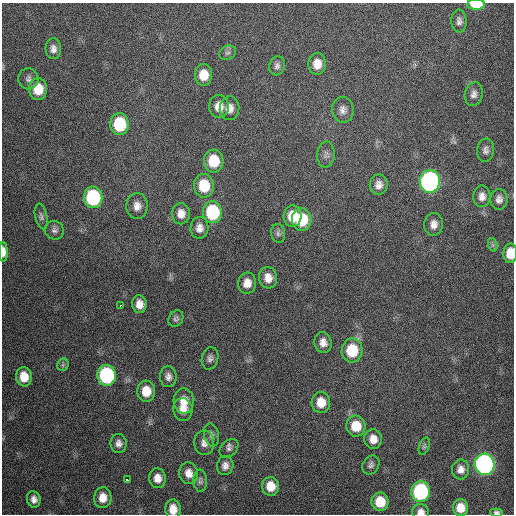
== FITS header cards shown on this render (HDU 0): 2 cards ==
NAXIS1  =                  512 / Axis length
NAXIS2  =                  512 / Axis length

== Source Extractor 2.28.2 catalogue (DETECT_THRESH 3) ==
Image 512 x 512 px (HDU 0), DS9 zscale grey, 1 PNG px = 1 image px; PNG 516 x 516 px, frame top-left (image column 1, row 512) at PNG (2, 3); each listed source drawn as its Kron ellipse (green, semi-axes under 4 px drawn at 4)
Background 354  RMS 19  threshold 56.3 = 3 sigma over >= 5 px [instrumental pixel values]
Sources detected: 76; all 76 listed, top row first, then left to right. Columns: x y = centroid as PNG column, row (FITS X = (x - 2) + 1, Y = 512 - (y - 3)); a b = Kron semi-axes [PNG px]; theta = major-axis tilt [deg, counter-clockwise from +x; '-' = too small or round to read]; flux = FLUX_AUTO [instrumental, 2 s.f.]
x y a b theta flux
476 5 9 5 1 32000
459 21 11 8 -87 5700
53 49 10 8 -87 7100
227 53 9 7 27 3600
317 64 11 9 88 15000
277 66 9 7 74 4800
203 75 10 8 90 22000
28 79 10 10 - 5800
38 89 11 9 -89 29000
474 94 12 9 78 6600
219 107 11 10 - 15000
230 108 12 10 85 11000
343 110 13 11 -83 8100
119 124 11 9 -88 70000
486 150 11 8 85 5800
326 155 13 8 85 5700
214 161 11 10 - 40000
430 181 11 10 - 400000
379 185 10 9 - 8800
204 186 12 10 -83 42000
482 196 11 8 87 8500
93 197 10 9 - 120000
499 199 10 8 -90 6600
137 206 13 10 88 11000
212 212 11 9 -86 95000
181 214 11 9 -90 11000
293 216 11 9 87 26000
41 217 13 6 -77 4000
302 220 11 9 -87 52000
434 224 11 9 84 9300
199 228 11 9 86 9100
54 230 9 9 - 5200
278 233 9 7 -83 4100
493 245 7 4 -71 2500
3 252 9 4 -88 10000
510 253 10 6 88 22000
268 278 10 9 - 12000
247 283 10 9 - 13000
139 304 9 7 -85 11000
120 305 3 2 - 6400
176 319 8 7 - 3700
323 343 10 8 -77 9300
352 351 12 10 88 48000
210 358 11 8 75 5200
63 365 6 5 - 2500
107 375 10 9 - 160000
24 377 9 8 - 21000
168 377 10 8 -86 6600
146 391 10 9 - 22000
184 401 12 10 -85 16000
321 402 10 9 - 20000
183 410 11 9 -79 14000
356 426 10 9 - 29000
211 435 12 7 -79 5100
373 439 10 8 -81 12000
119 443 9 8 - 6500
204 443 12 10 -88 8600
424 446 9 5 72 2400
229 448 11 7 44 5200
485 464 10 10 - 490000
371 465 10 8 59 4700
225 466 9 8 - 7400
461 469 10 8 86 8600
189 473 11 9 -81 11000
157 478 10 8 -82 12000
127 480 3 3 - 2900
200 481 11 6 -86 3700
271 486 9 8 - 20000
421 492 10 9 - 160000
103 498 10 8 83 15000
34 499 8 6 -77 6900
380 502 9 8 - 29000
460 508 8 7 - 17000
173 509 10 8 -87 14000
421 512 8 7 - 7400
496 513 6 4 -7 3600
At the frame edge (FLAGS 8, measured only in part): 6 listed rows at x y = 476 5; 3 252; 510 253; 173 509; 421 512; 496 513